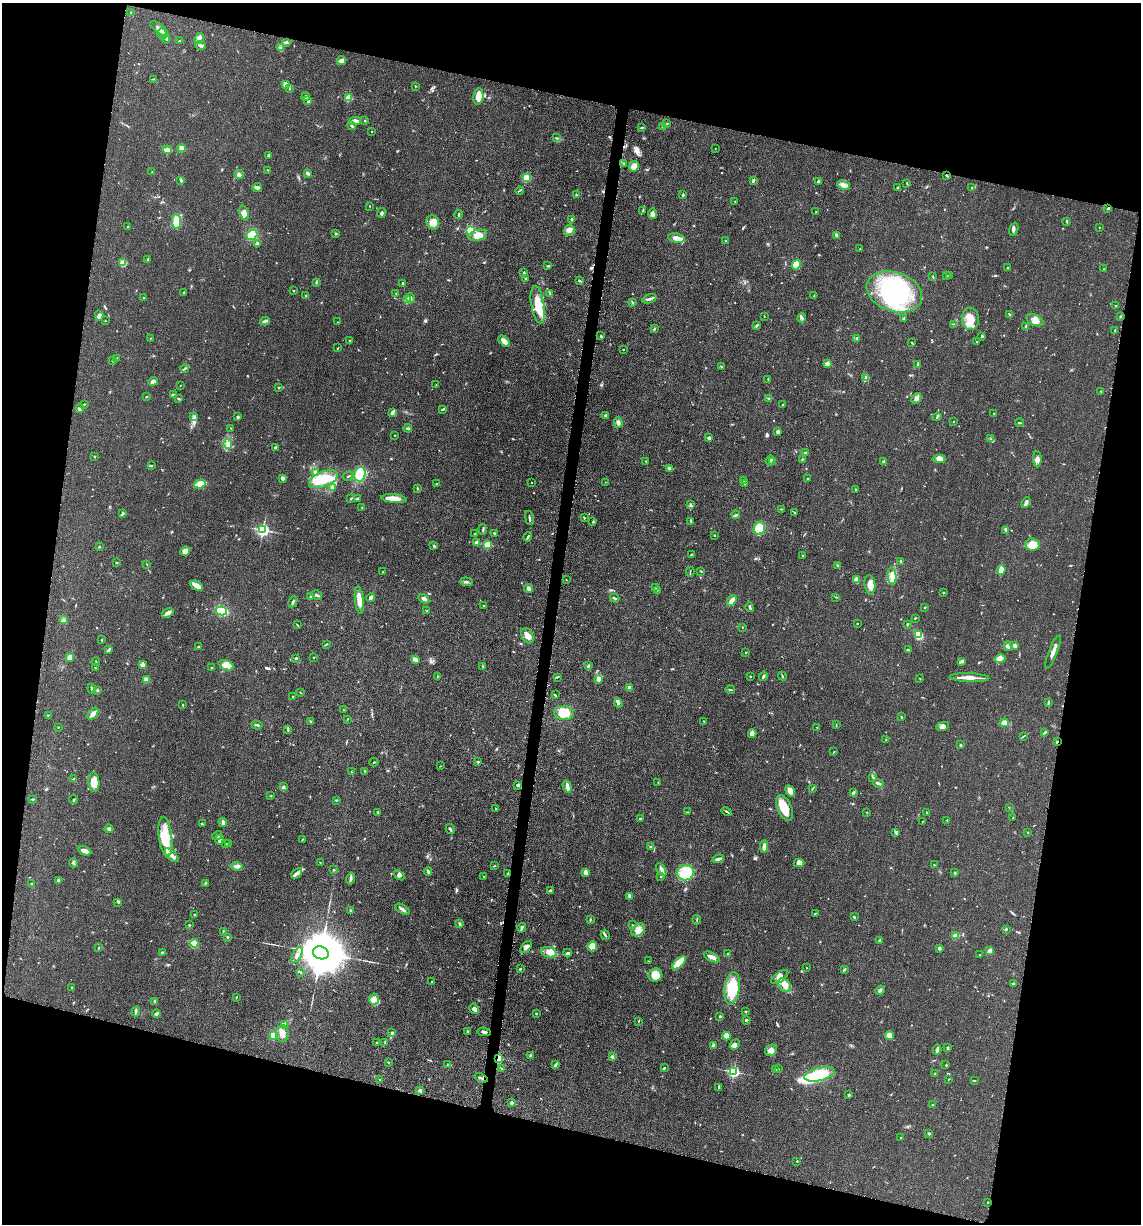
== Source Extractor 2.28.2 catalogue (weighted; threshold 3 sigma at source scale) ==
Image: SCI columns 247-4801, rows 21-4906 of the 4980 x 4921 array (HDU 1 of 3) = the unmasked area's bounding box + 8 px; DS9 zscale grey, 4 x 4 block average (1 PNG px = mean of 4 x 4 image px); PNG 1143 x 1226 px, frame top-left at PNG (2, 3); each listed source drawn as its Kron ellipse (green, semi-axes under 4 px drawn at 4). Shown black and unused: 27% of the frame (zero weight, under 3 of 5 exposures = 4% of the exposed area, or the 3 px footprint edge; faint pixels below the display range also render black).
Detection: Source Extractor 2.28.2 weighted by HDU 2 'WHT'. Background 0.0562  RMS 0.0059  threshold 0.0267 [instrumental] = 3 sigma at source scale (4.5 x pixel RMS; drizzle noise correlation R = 1.50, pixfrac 1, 0.05/0.05 arcsec/px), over >= 5 px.
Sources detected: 736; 2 too faint to see at this stretch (4 x 4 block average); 1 inside a brighter object's white glare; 1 cosmic-ray / hot-pixel residue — neither listed nor drawn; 13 coinciding with a brighter row at this scale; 30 inside a brighter listed object's ellipse — not listed separately; of the other 689, all 500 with FLUX_AUTO >= 1.51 (the completeness limit of this list) listed and drawn (189 fainter detections not listed), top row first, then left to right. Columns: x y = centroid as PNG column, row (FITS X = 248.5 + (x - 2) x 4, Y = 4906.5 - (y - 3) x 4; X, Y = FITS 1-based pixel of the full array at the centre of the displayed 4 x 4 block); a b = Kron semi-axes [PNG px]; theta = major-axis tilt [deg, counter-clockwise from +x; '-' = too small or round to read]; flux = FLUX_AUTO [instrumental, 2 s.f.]
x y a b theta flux
131 12 2 2 - 7.3
159 29 11 2 -38 17
162 34 5 4 - 17
166 39 4 2 - 5.4
199 39 5 4 - 26
180 41 4 2 - 3.3
286 42 3 2 - 3.4
201 45 5 3 - 9.9
281 48 3 2 - 3.3
341 60 5 3 - 15
153 79 3 2 - 2.3
285 84 3 3 - 23
415 86 2 2 - 1.9
289 89 3 2 - 2.4
478 96 8 5 82 39
306 97 4 3 - 6.3
348 98 2 2 - 130
308 101 4 2 - 4.8
355 121 5 3 - 23
365 121 2 2 - 1.7
667 124 2 2 - 2
352 125 4 3 - 14
642 127 3 2 - 3.9
663 127 2 2 - 6.5
372 131 2 2 - 2.1
557 138 3 2 - 2
182 148 4 3 - 12
715 148 2 2 - 1.6
167 150 5 2 - 28
268 155 3 2 - 3.3
624 163 2 2 - 4.7
634 166 5 5 - 31
268 170 2 2 - 1.8
152 172 2 2 - 2.3
308 173 3 2 - 9.2
239 174 5 3 - 7.5
947 176 3 2 - 4.1
526 178 4 4 - 36
181 180 4 2 - 6.6
753 181 3 2 - 10
818 181 2 2 - 5.4
907 183 3 2 - 2.5
843 185 6 3 -21 16
257 188 4 4 - 9.2
897 188 2 2 - 1.9
972 188 3 2 - 2.3
519 190 4 2 - 2.8
577 195 3 2 - 3.1
683 195 3 2 - 3.2
735 201 2 2 - 1.9
369 206 2 2 - 2
1108 209 2 2 - 2
643 211 3 2 - 2.6
816 212 2 2 - 2.7
244 213 8 4 -70 19
382 213 5 3 - 6.9
459 214 4 2 - 3.8
652 214 5 2 - 16
571 219 3 2 - 3.8
176 222 7 4 -84 65
433 222 7 6 - 29
1067 222 3 2 - 2.3
127 227 3 2 - 2.1
1099 227 2 2 - 1.6
1014 229 7 2 73 8.1
470 230 2 2 - 290
569 230 6 5 - 16
336 234 3 2 - 4.4
252 235 6 5 - 61
478 235 9 5 16 37
837 235 4 3 - 7.5
676 238 8 4 -10 28
726 241 2 2 - 1.5
258 243 4 3 - 10
860 249 2 2 - 1.6
148 259 2 2 - 2.5
123 263 2 2 - 160
796 265 5 4 - 58
548 266 3 2 - 3.1
1007 268 2 2 - 2.4
1103 269 2 2 - 1.7
524 273 3 2 - 4.8
946 276 2 2 - 1.6
949 276 2 2 - 2.4
933 277 2 2 - 1.9
526 278 2 2 - 1.7
579 281 3 2 - 4.9
316 282 2 2 - 2
403 283 3 2 - 4.4
293 291 2 2 - 2.5
894 292 28 19 -19 480
183 293 2 2 - 5.2
396 293 2 2 - 2.7
550 294 3 2 - 3.2
306 295 2 2 - 4.1
814 295 2 2 - 1.6
144 297 2 2 - 1.6
411 298 4 2 - 6
649 299 7 2 20 9.3
407 300 2 2 - 140
632 302 3 2 - 3.1
538 305 19 6 -81 86
1115 306 2 2 - 1.7
1009 315 3 2 - 3.2
99 316 5 4 - 13
764 316 2 2 - 1.6
1120 316 2 2 - 3.7
802 318 4 3 - 7
904 319 3 2 - 7
970 319 11 8 -86 49
1035 320 9 5 -26 23
105 321 2 2 - 2
265 321 5 3 - 7.1
337 322 2 2 - 2.1
954 324 2 2 - 1.9
756 325 2 2 - 2.8
1025 326 2 2 - 2.1
654 329 3 2 - 4.4
1115 331 4 2 - 3.5
600 336 3 2 - 2.6
982 336 3 2 - 4.7
857 338 2 2 - 11
150 339 2 2 - 1.5
350 341 2 2 - 2.8
504 341 7 3 -44 32
977 342 2 2 - 5.4
912 343 3 2 - 2.1
338 348 2 2 - 1.8
623 349 2 2 - 1.6
116 358 3 2 - 1.8
112 361 2 2 - 2.3
827 363 3 2 - 11
918 365 3 2 - 3
721 366 2 2 - 1.7
185 368 4 2 - 4.6
866 378 3 2 - 6.5
768 379 2 2 - 2.6
153 381 5 4 - 10
180 385 2 2 - 1.5
436 385 2 2 - 1.6
278 388 2 2 - 1.8
1101 391 2 2 - 3.4
173 394 3 2 - 2.2
146 397 2 2 - 3.1
916 398 5 3 - 16
179 399 3 2 - 4.7
769 399 3 2 - 3.9
84 404 2 2 - 1.6
783 404 2 2 - 1.8
79 409 3 2 - 5.1
443 409 4 2 - 5.2
392 413 4 2 - 5.9
994 413 3 2 - 1.8
194 416 2 2 - 2.4
606 416 2 2 - 29
238 417 2 2 - 24
937 417 4 2 - 4.8
953 422 2 2 - 2.2
618 423 5 3 - 13
1020 423 4 2 - 3.1
231 428 2 2 - 1.6
408 428 4 2 - 5.1
778 432 3 3 - 9.1
394 435 2 2 - 1.8
709 438 3 3 - 7.7
991 439 2 2 - 2.2
228 444 5 4 - 12
275 447 2 2 - 4.1
805 453 3 2 - 5.7
94 456 2 2 - 2.3
802 459 2 2 - 2.7
939 459 6 3 -4 19
1037 459 8 3 -89 12
770 460 5 2 - 6.8
645 461 2 2 - 2.2
884 461 3 3 - 3.7
773 462 3 2 - 2.1
151 466 3 2 - 2.2
669 468 3 2 - 19
315 472 4 3 - 7.6
360 474 7 5 75 110
348 476 5 2 - 2.8
282 478 4 3 - 7.9
807 478 2 2 - 2.1
323 479 15 7 22 100
744 480 2 2 - 2.2
606 482 2 2 - 1.6
437 483 2 2 - 1.8
531 483 2 2 - 3.2
200 484 6 2 17 100
744 484 2 2 - 2.3
333 487 4 3 - 7.3
417 488 3 2 - 2.4
856 489 2 2 - 9.5
357 498 4 2 - 3.8
350 499 3 2 - 2.6
394 499 12 3 -5 42
1026 503 5 2 - 14
690 505 3 2 - 3.8
362 507 2 2 - 1.9
781 509 2 2 - 1.9
795 512 3 2 - 3
123 513 4 2 - 6.9
736 515 4 2 - 8
529 518 7 2 -79 5.9
584 518 3 2 - 3
691 521 4 2 - 5.1
593 522 3 2 - 2.9
759 528 6 5 - 71
483 529 5 2 - 5.1
263 530 2 2 - 870
1006 530 3 2 - 2.3
494 533 2 2 - 4.2
475 534 3 2 - 4.1
714 535 2 2 - 3.4
528 537 5 2 - 4.3
476 543 2 2 - 44
487 545 2 2 - 160
1032 545 7 6 - 56
433 546 3 2 - 4.9
99 547 2 2 - 8.1
185 551 5 3 - 33
691 555 3 2 - 2.6
802 555 2 2 - 2.4
901 561 3 2 - 7
117 563 3 2 - 2.1
147 564 2 2 - 1.8
837 565 2 2 - 1.9
1001 570 5 3 - 29
701 571 2 2 - 1.6
383 572 2 2 - 2.4
690 572 5 2 - 2.6
892 576 9 4 -84 29
566 580 3 2 - 1.7
856 580 4 3 - 14
466 582 6 3 -5 7.6
870 585 10 5 -82 32
196 586 7 3 -25 27
528 588 4 3 - 10
656 588 2 2 - 5.1
657 590 2 2 - 3.7
943 592 2 2 - 7.8
317 595 5 2 - 5.8
310 597 2 2 - 4.8
371 597 4 3 - 9.9
836 597 3 2 - 2
615 598 5 2 - 4.6
424 599 6 3 -32 12
359 600 14 3 -83 39
732 601 6 3 55 26
293 602 6 2 63 5.6
483 606 3 2 - 2.8
750 607 5 2 - 7.2
925 608 2 2 - 2.2
222 611 5 3 - 130
427 611 3 2 - 4
168 613 6 4 35 14
915 618 3 2 - 2.7
64 620 2 2 - 8.7
857 623 2 2 - 1.9
907 624 3 2 - 3
297 625 3 2 - 2.4
742 627 2 2 - 2
919 635 4 3 - 90
527 636 8 5 -59 28
102 640 2 2 - 2.6
326 644 4 2 - 2.7
1008 646 5 3 - 8.1
1015 646 3 3 - 10
199 647 3 2 - 3.5
109 650 3 2 - 6.1
908 650 3 2 - 2.7
746 652 2 2 - 3.3
1053 652 18 2 68 19
69 657 3 2 - 24
313 657 2 2 - 2.2
295 658 3 2 - 4.5
1000 659 5 3 - 34
415 660 3 2 - 32
962 661 3 3 - 5.2
96 662 4 2 - 2.8
142 665 2 2 - 47
226 665 8 5 -18 42
588 666 4 2 - 6.4
483 667 4 2 - 3.5
95 668 3 2 - 2
211 668 2 2 - 1.7
750 676 2 2 - 6
763 676 5 2 - 4.5
782 676 4 2 - 3.6
437 677 3 2 - 2.6
557 677 2 2 - 1.7
969 678 20 3 -2 42
146 679 4 3 - 13
920 679 2 2 - 1.7
598 680 3 2 - 14
629 688 4 2 - 14
92 689 5 2 - 5.7
97 690 2 2 - 4.7
730 690 5 2 - 3.1
300 692 2 2 - 1.8
555 695 3 2 - 4.5
293 697 3 2 - 3.8
1048 702 3 2 - 3.5
618 703 4 2 - 6
183 705 2 2 - 2.3
344 710 2 2 - 1.7
564 713 10 7 -3 93
93 714 7 4 51 16
48 715 3 2 - 2
902 717 3 2 - 1.7
347 719 2 2 - 1.5
311 721 3 2 - 3.6
704 721 3 2 - 2
1004 723 4 4 - 18
257 725 5 2 - 5.7
836 725 3 2 - 1.8
942 726 6 4 12 11
58 727 2 2 - 1.8
817 727 2 2 - 1.7
288 730 3 2 - 2.5
1044 733 4 2 - 4.3
752 734 4 3 - 24
1024 736 3 2 - 2.4
886 740 2 2 - 1.8
1057 742 3 2 - 3.6
960 745 2 2 - 4.7
834 751 2 2 - 2.1
374 762 4 2 - 2.2
478 762 2 2 - 11
440 766 2 2 - 1.9
365 771 2 2 - 2
351 772 3 2 - 2.3
872 777 3 2 - 2.5
74 779 2 2 - 4.5
94 782 9 5 -87 37
658 782 2 2 - 2
878 783 5 2 - 10
518 785 3 2 - 10
283 786 3 2 - 5.9
567 786 6 4 -71 11
813 788 3 2 - 1.9
790 791 6 4 -54 24
853 793 2 2 - 6.5
271 796 3 2 - 2.4
33 799 3 2 - 3.1
73 800 4 2 - 3.5
336 800 3 2 - 2.8
1009 807 2 2 - 1.5
785 808 14 7 -65 59
495 809 2 2 - 3.3
378 812 2 2 - 3.4
688 812 3 2 - 2.5
727 812 5 2 - 4.2
866 812 2 2 - 1.5
927 813 3 2 - 2.2
640 818 2 2 - 3.1
1013 818 3 2 - 2
947 820 2 2 - 2.6
922 821 2 2 - 1.6
223 822 4 2 - 11
202 824 3 2 - 2.6
109 829 4 3 - 8
450 829 5 2 - 6.3
896 832 3 2 - 2.8
1028 832 2 2 - 2.2
217 835 5 2 - 7.3
165 837 20 6 -83 110
303 839 2 2 - 1.8
220 840 5 3 - 14
226 844 2 2 - 2
228 844 2 2 - 1.9
764 846 6 3 84 16
650 847 3 2 - 4.6
85 851 7 3 -26 18
172 855 9 3 -44 23
718 859 6 2 18 11
73 863 4 2 - 5.5
320 863 2 2 - 1.7
799 863 5 4 - 13
934 865 2 2 - 2.6
237 866 6 4 -6 12
494 866 3 2 - 2.6
661 869 7 3 -58 9.7
333 870 2 2 - 5.6
428 871 4 2 - 6.5
585 872 3 2 - 20
297 873 6 4 44 15
685 873 8 7 - 120
955 873 3 2 - 3.9
508 874 4 2 - 4.3
399 875 6 3 -38 9.1
661 876 2 2 - 2.5
484 877 2 2 - 1.5
350 879 6 2 77 9.4
58 881 3 2 - 4.1
205 883 3 2 - 2.6
32 884 2 2 - 2.7
551 890 3 2 - 4.1
629 896 3 3 - 6.5
118 902 2 2 - 2.5
403 909 8 3 -31 11
350 910 2 2 - 3.5
815 913 2 2 - 1.8
194 914 2 2 - 2.1
854 917 4 2 - 2.6
590 920 2 2 - 2
697 920 5 2 - 3
459 924 2 2 - 5.8
189 925 2 2 - 2.2
632 925 2 2 - 1.6
522 928 5 2 - 9.2
1006 929 3 2 - 3.4
638 930 8 5 37 22
223 931 4 2 - 2.7
605 935 5 2 - 4.5
955 936 3 3 - 20
227 937 2 2 - 5.1
880 940 4 2 - 5.2
194 943 4 2 - 30
592 946 5 4 - 32
526 947 7 3 49 14
99 948 3 2 - 3
939 948 2 2 - 26
990 951 3 2 - 13
162 952 3 2 - 3.1
549 952 8 5 -17 19
321 953 8 6 -17 24000
568 953 4 2 - 4.9
728 954 2 2 - 2.6
297 955 9 3 62 14
979 955 2 2 - 1.7
711 957 9 3 -25 24
648 961 3 2 - 1.6
679 963 8 3 45 130
806 968 2 2 - 2
520 969 2 2 - 2.2
844 970 4 2 - 4
300 972 3 2 - 3.4
655 975 7 6 - 48
780 977 10 5 36 21
431 982 2 2 - 1.6
1013 984 3 3 - 4
784 985 7 5 -51 25
71 988 2 2 - 1.8
732 988 16 7 83 110
880 990 5 2 - 6.3
236 997 2 2 - 2.1
374 999 5 5 - 16
155 1001 2 2 - 13
474 1009 5 5 - 11
136 1012 5 2 - 4.5
746 1012 3 2 - 3.2
156 1013 4 3 - 5.7
536 1014 3 2 - 2.1
720 1016 3 2 - 4.9
746 1020 2 2 - 5.2
639 1021 2 2 - 2.2
285 1024 4 3 - 11
468 1032 3 2 - 5.4
484 1032 6 2 -10 9.3
282 1033 8 6 89 30
392 1033 3 2 - 5.4
273 1035 3 2 - 28
727 1036 4 4 - 25
889 1036 4 4 - 26
377 1043 3 2 - 3.3
385 1043 3 2 - 3
713 1045 3 2 - 6.3
735 1045 5 4 - 10
948 1048 3 2 - 6.5
771 1050 6 5 - 18
937 1050 5 2 - 9
530 1056 3 2 - 3
612 1057 2 2 - 28
498 1058 3 2 - 110
388 1062 2 2 - 2
447 1065 3 2 - 1.9
555 1065 4 2 - 4.8
946 1065 2 2 - 4.1
502 1068 2 2 - 2.2
664 1068 2 2 - 4.1
778 1069 2 2 - 2.7
775 1070 2 2 - 1.5
734 1072 2 2 - 600
820 1074 15 6 15 150
935 1074 3 2 - 2.6
481 1078 7 2 -22 6.3
380 1079 2 2 - 1.7
949 1079 2 2 - 1.9
974 1081 3 2 - 2.6
719 1088 4 2 - 4.7
420 1090 4 3 - 6.9
849 1095 2 2 - 10
512 1103 3 2 - 5.7
933 1104 2 2 - 1.6
929 1133 2 2 - 6.2
901 1138 2 2 - 11
797 1161 2 2 - 3.8
988 1202 2 2 - 1.8
Overlapping masked pixels (flux is a lower limit): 3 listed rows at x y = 1057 742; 498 1058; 481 1078
Diffuse or blended objects may show on this block-average render without a row.